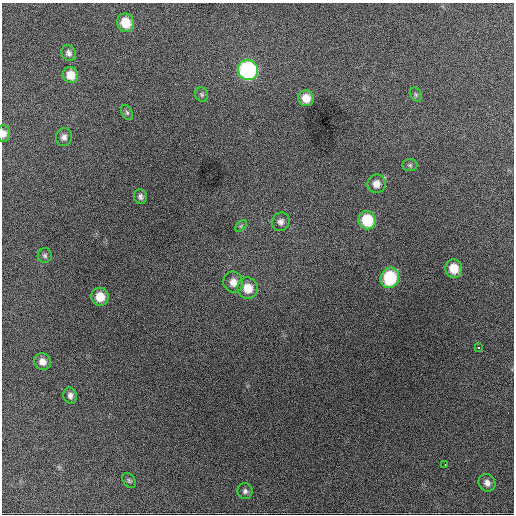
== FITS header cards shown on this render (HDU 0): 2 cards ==
NAXIS1  =                  512 / Axis length
NAXIS2  =                  512 / Axis length

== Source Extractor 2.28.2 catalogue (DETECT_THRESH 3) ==
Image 512 x 512 px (HDU 0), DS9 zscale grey, 1 PNG px = 1 image px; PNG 516 x 516 px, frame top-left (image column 1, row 512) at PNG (2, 3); each listed source drawn as its Kron ellipse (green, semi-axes under 4 px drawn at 4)
Background 1300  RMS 30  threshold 90.8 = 3 sigma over >= 5 px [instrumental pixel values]
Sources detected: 29; all 29 listed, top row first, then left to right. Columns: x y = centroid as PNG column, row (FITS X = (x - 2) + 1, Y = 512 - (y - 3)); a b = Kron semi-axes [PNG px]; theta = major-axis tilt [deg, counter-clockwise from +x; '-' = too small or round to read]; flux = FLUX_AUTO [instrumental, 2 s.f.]
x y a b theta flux
126 23 9 8 - 43000
69 53 8 7 - 7400
248 70 10 10 - 330000
70 75 8 7 - 27000
202 94 7 6 - 4000
416 95 7 5 -55 4100
306 98 8 8 - 25000
127 113 8 5 -63 3700
4 133 8 6 89 10000
64 137 9 8 - 8800
410 165 7 6 - 4300
376 184 9 9 - 16000
140 197 7 6 - 6300
367 220 9 8 - 70000
281 222 9 8 - 9700
241 226 7 4 45 3500
45 256 7 7 - 4700
454 268 9 8 - 36000
390 278 10 9 - 120000
233 282 10 10 - 18000
248 288 11 10 - 34000
100 297 9 8 - 36000
478 347 3 3 - 16000
42 362 8 8 - 14000
70 395 8 7 - 8200
445 464 3 2 - 3300
129 481 8 6 -49 4300
487 483 9 8 - 11000
245 491 8 7 - 6700
At the frame edge (FLAGS 8, measured only in part): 1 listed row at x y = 4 133